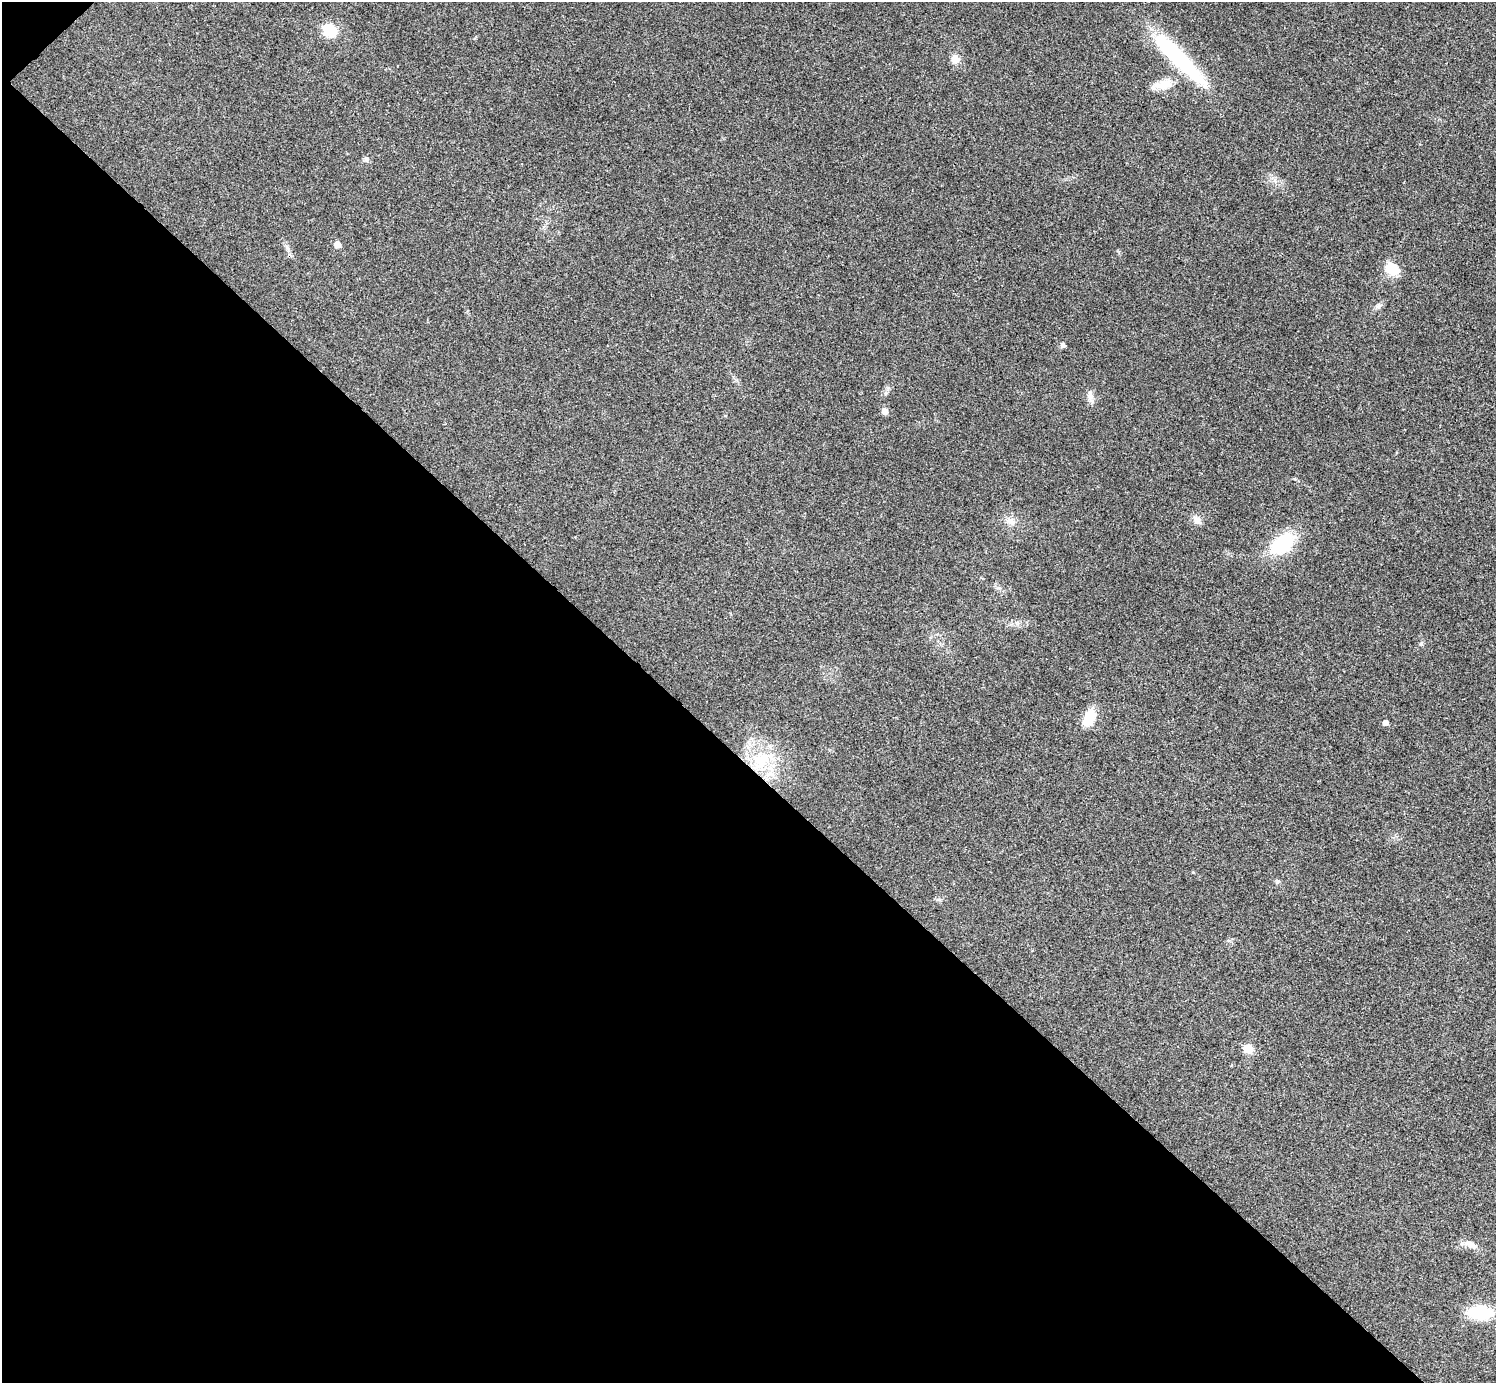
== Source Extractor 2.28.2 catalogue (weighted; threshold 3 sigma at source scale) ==
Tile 9 of 4 x 4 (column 1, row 3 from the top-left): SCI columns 6-1499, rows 1682-3062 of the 5983 x 5983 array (HDU 1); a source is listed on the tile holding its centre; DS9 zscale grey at full resolution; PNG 1498 x 1385 px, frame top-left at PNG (2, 2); no overlay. Shown black and unused: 45% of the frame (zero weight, under 3 of 4 exposures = <1% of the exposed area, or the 3 px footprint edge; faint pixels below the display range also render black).
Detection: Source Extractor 2.28.2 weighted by HDU 2 'WHT'; one run over the whole footprint, this tile lists its part. Background 0.0218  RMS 0.0056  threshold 0.0251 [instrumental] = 3 sigma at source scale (4.5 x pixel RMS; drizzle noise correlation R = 1.50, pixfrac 1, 0.05/0.05 arcsec/px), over >= 5 px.
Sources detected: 22; all 22 listed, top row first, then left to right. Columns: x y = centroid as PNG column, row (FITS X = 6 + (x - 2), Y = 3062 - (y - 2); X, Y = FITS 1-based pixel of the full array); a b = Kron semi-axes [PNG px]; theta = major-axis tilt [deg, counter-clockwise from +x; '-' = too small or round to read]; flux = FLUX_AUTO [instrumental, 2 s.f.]
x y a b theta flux
329 30 13 12 - 14
1178 58 79 15 -45 59
955 59 11 10 - 3.8
1164 85 23 13 25 8.4
366 159 6 6 - 1.2
337 244 5 5 - 4.6
1392 269 16 12 -32 11
1378 306 9 5 36 1.6
1063 345 7 6 - 1.2
1090 396 16 7 -81 3.3
885 411 6 5 - 4
1197 520 13 8 -55 3
1010 521 14 7 -20 3.4
1282 544 28 18 39 30
1421 644 5 5 - 0.92
1089 718 16 11 64 12
1385 723 5 5 - 2.7
759 761 21 18 -42 19
1277 881 6 4 -72 0.82
1248 1049 10 8 -34 6.4
1471 1244 18 8 -18 4.3
1479 1313 22 12 -3 27
Unlisted compact peaks at least as high as the median listed source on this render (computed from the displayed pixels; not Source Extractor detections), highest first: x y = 1193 872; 287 248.